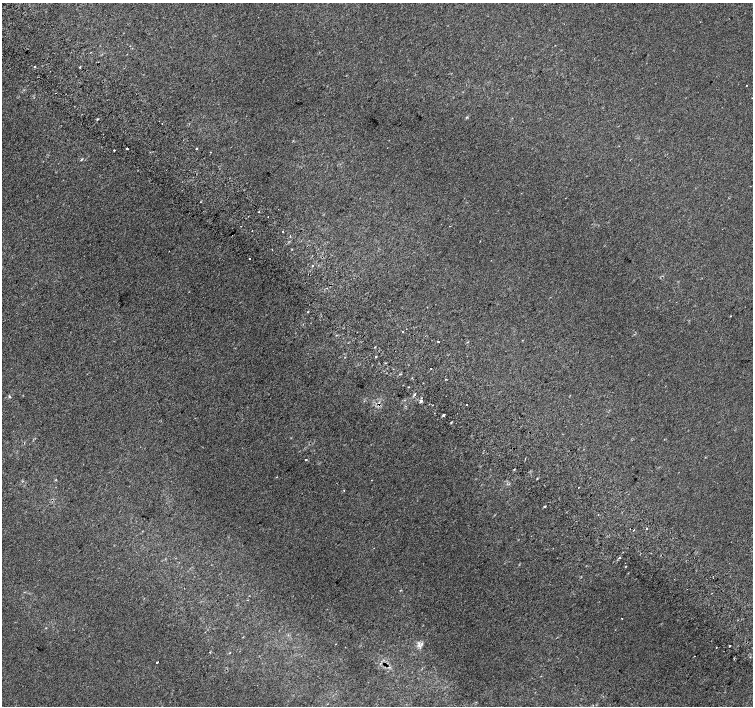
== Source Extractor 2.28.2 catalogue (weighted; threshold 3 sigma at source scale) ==
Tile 11 of 4 x 4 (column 3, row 3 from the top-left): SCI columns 3042-4543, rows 1673-3079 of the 6074 x 6092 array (HDU 1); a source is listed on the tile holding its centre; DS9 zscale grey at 2 x 2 block average (1 PNG px = mean of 2 x 2 image px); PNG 755 x 708 px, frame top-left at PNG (2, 3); no overlay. Shown black and unused: <1% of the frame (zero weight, under 2 of 3 exposures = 2% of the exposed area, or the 3 px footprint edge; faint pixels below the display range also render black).
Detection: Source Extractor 2.28.2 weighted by HDU 2 'WHT'; one run over the whole footprint, this tile lists its part. Background 2.66e-04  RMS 0.0069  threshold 0.0311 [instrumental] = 3 sigma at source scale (4.5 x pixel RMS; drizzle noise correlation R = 1.50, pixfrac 1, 0.0396/0.0396 arcsec/px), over >= 5 px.
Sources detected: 56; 8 cosmic-ray / hot-pixel residue — not listed; the other 48 listed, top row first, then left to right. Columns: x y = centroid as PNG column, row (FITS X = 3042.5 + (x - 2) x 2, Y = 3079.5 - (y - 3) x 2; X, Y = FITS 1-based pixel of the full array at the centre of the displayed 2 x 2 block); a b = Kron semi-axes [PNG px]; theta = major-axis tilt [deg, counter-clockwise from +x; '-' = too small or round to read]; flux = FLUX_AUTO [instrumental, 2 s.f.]
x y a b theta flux
34 67 3 2 - 1.1
80 67 3 2 - 1.3
746 85 2 2 - 0.83
56 93 2 2 - 0.71
467 117 3 2 - 1.1
97 119 2 2 - 1.5
127 148 2 2 - 55
197 148 2 2 - 1.9
114 150 2 2 - 3
210 152 2 2 - 1.3
259 212 2 2 - 5.5
268 217 2 2 - 1.7
241 226 2 2 - 1.3
252 230 2 2 - 2.7
283 231 2 2 - 2.1
169 251 2 2 - 1.8
249 258 2 2 - 1.8
313 265 2 2 - 1
327 288 2 2 - 0.7
427 307 2 2 - 0.64
403 331 2 2 - 2.4
438 341 2 2 - 4.2
375 347 3 2 - 0.79
376 357 2 2 - 1
446 379 2 2 - 1.1
408 387 2 2 - 0.71
414 394 3 2 - 2
10 396 3 3 - 1.9
421 401 3 3 - 3.5
467 405 2 2 - 8
443 415 3 2 - 2.2
451 422 3 2 - 1.2
525 458 2 2 - 1.1
306 460 2 2 - 2.4
514 470 3 2 - 0.9
344 490 2 2 - 0.63
544 506 2 2 - 1.7
647 528 2 2 - 3.9
634 530 2 2 - 3.3
619 558 3 2 - 1.8
687 589 2 2 - 0.68
422 644 4 2 - 1.8
730 646 2 2 - 15
716 647 2 2 - 0.91
210 652 2 2 - 0.91
230 653 2 2 - 0.61
695 656 2 2 - 0.48
157 662 2 2 - 4.4
Diffuse or blended objects may show on this block-average render without a row.